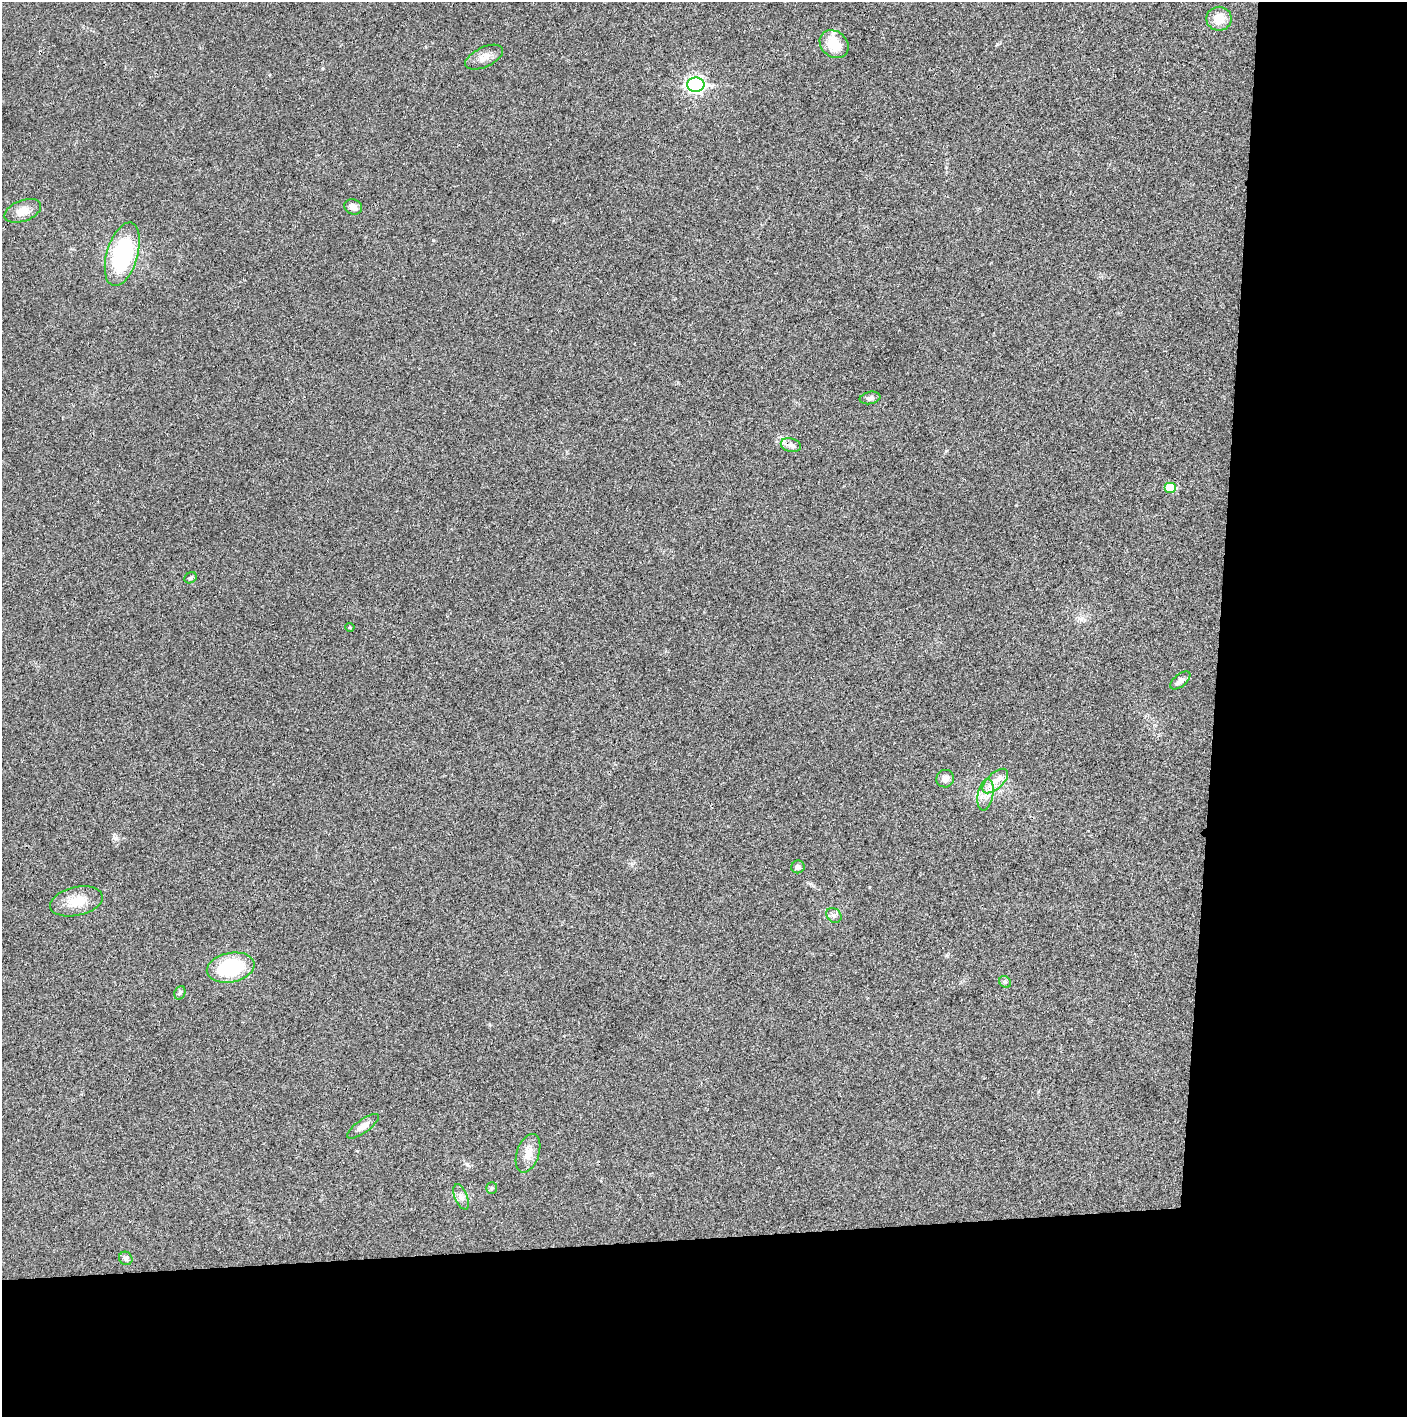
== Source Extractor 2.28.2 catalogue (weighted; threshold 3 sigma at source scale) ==
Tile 9 of 3 x 3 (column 3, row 3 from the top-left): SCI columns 2814-4218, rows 1-1415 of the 4219 x 4245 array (HDU 1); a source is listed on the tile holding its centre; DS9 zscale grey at full resolution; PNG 1409 x 1419 px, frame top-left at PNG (2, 2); each listed source drawn as its Kron ellipse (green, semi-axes under 4 px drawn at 4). Shown black and unused: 24% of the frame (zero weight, under 3 of 4 exposures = <1% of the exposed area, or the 3 px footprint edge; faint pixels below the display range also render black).
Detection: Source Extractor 2.28.2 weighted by HDU 2 'WHT'; one run over the whole footprint, this tile lists its part. Background 0.0193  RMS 0.0041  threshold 0.0185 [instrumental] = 3 sigma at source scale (4.5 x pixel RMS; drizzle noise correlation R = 1.50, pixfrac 1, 0.05/0.05 arcsec/px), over >= 5 px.
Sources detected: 27; all 27 listed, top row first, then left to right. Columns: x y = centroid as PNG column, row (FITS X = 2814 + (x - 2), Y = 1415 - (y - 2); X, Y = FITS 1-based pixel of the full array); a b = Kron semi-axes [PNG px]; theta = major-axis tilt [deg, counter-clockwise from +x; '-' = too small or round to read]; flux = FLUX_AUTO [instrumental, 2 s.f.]
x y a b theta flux
1219 19 13 12 - 6.2
834 44 15 13 -40 9.5
484 57 20 9 26 3.7
696 85 9 7 0 110
353 207 9 7 -25 2.4
23 211 19 10 20 4.5
122 254 33 15 74 40
870 398 10 6 10 1.2
791 445 10 6 -16 1.9
1170 488 6 5 - 10
190 578 6 5 - 0.76
350 627 4 4 - 0.4
1180 680 12 6 40 1.9
945 779 9 8 - 2.2
995 781 16 8 43 3.8
985 795 16 8 80 3.6
798 867 7 6 - 1.2
76 901 27 14 13 8.6
834 915 8 6 -43 1.3
231 968 24 14 11 27
1005 982 6 5 - 0.73
180 993 7 5 68 0.73
363 1126 19 6 36 2.6
528 1153 20 11 71 4.5
492 1188 6 5 - 0.71
461 1197 13 6 -67 1.9
126 1258 7 6 - 1.2
Overlapping masked pixels (flux is a lower limit): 1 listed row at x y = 791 445
Unlisted compact peaks at least as high as the median listed source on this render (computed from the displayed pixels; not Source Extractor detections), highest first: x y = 433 240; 997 44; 116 838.